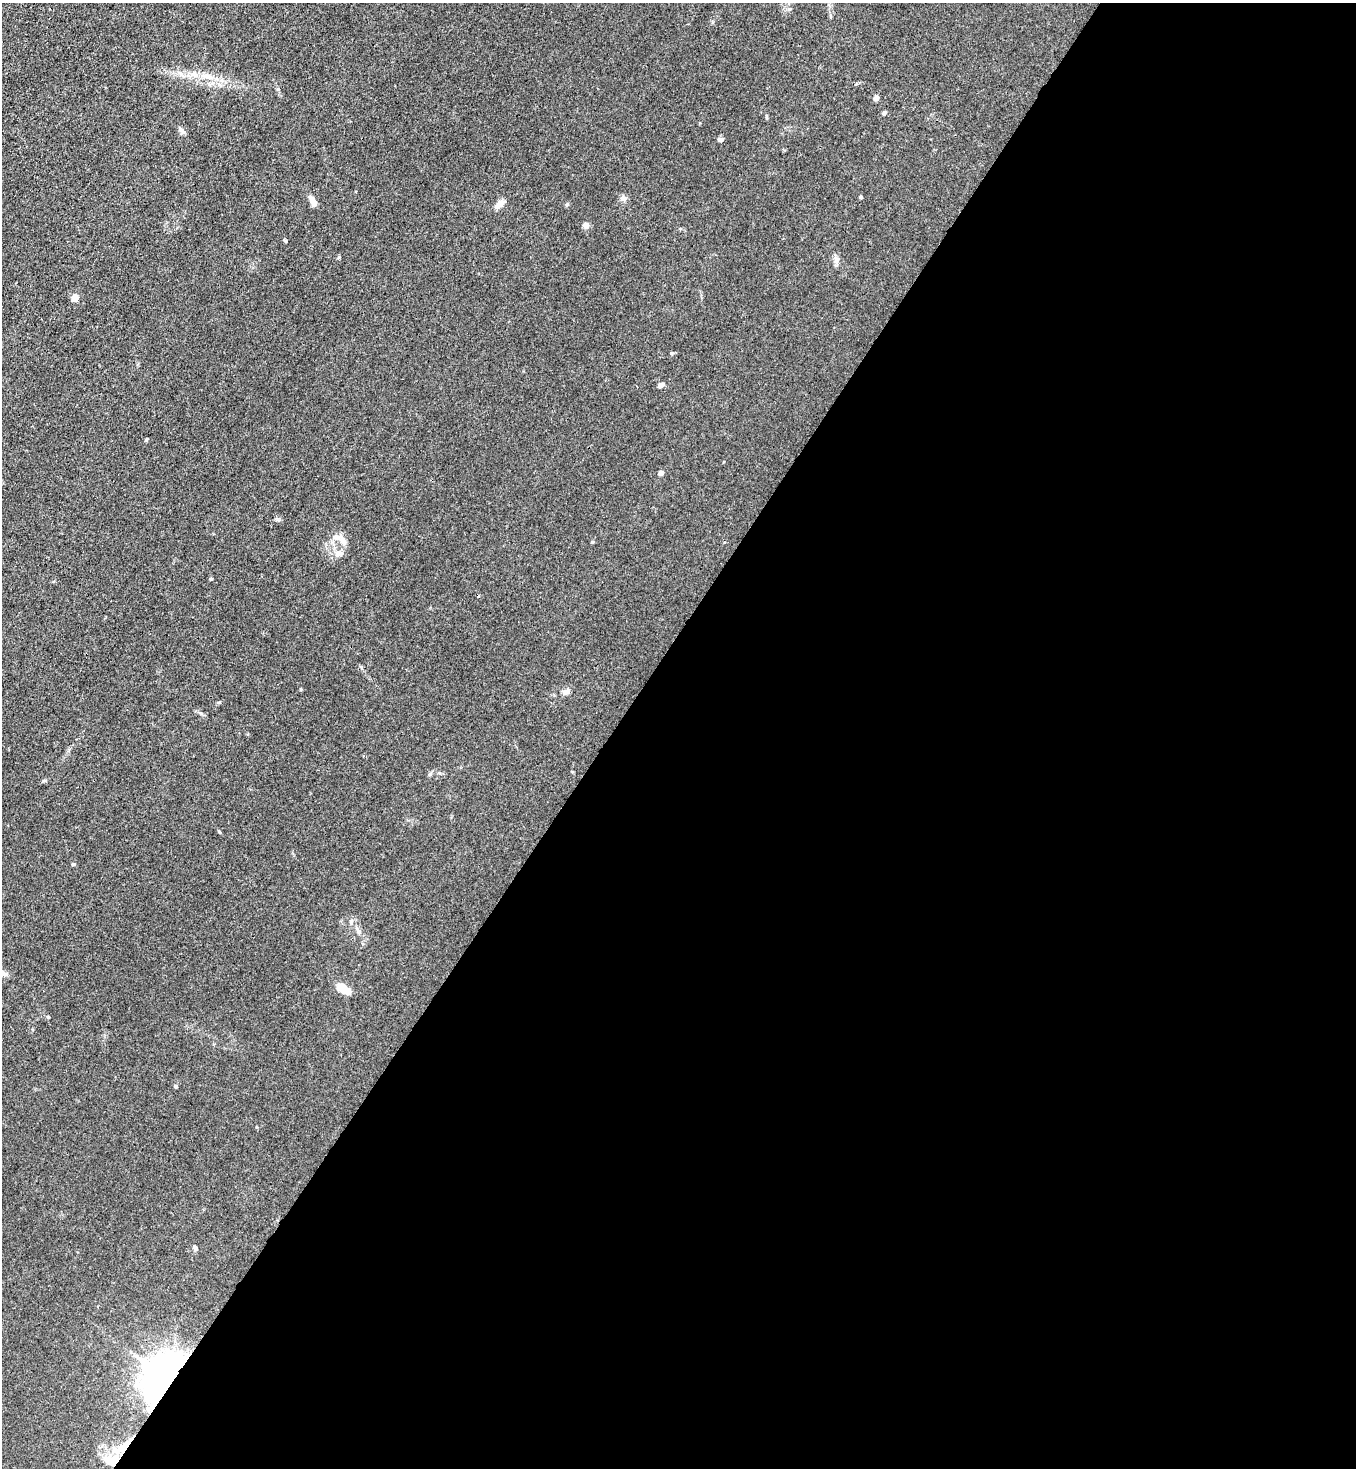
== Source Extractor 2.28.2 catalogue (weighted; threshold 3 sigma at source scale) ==
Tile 12 of 4 x 4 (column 4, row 3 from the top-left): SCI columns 4286-5639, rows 1526-2991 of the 6004 x 5982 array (HDU 1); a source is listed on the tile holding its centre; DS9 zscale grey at full resolution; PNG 1358 x 1470 px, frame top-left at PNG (2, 3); no overlay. Shown black and unused: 55% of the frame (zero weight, under 3 of 4 exposures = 7% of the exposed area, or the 3 px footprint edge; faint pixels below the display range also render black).
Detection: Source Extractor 2.28.2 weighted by HDU 2 'WHT'; one run over the whole footprint, this tile lists its part. Background 0.0206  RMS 0.0028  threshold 0.0127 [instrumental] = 3 sigma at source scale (4.5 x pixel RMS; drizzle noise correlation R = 1.50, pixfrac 1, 0.05/0.05 arcsec/px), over >= 5 px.
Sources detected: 33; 1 cosmic-ray / hot-pixel residue — not listed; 1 inside a brighter listed object's ellipse — not listed separately; the other 31 listed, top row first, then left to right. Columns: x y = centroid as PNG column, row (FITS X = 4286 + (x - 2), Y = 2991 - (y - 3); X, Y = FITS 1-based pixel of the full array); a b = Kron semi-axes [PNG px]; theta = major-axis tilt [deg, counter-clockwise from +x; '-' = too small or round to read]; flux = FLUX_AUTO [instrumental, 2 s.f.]
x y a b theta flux
876 98 4 4 - 1.9
884 113 6 4 40 0.45
181 130 9 6 -44 0.77
720 140 7 6 - 0.62
356 191 3 2 - 0.25
861 197 3 3 - 0.49
624 198 8 7 - 0.95
313 202 11 5 -61 2.3
500 204 14 7 39 1.9
567 204 6 5 - 0.38
586 225 8 7 - 0.9
285 240 5 3 - 0.28
75 298 5 4 - 5.2
661 385 8 5 28 0.94
147 439 6 3 70 0.26
661 473 4 4 - 1.8
343 540 12 8 -65 2.1
592 542 5 3 - 0.25
339 553 12 6 -1 1.3
211 579 4 4 - 0.28
566 691 12 7 29 1.1
219 702 5 3 - 0.32
430 774 6 5 - 0.43
73 864 4 4 - 0.33
358 931 13 3 -64 0.84
3 974 11 7 -12 1.2
344 989 13 7 -33 4.5
176 1086 5 4 - 0.39
195 1248 6 5 - 0.54
162 1374 57 38 57 75
123 1447 28 8 39 5.9
Overlapping masked pixels (flux is a lower limit): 2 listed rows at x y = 162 1374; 123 1447
Isophote crosses this tile's border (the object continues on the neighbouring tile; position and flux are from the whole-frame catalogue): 1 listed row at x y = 3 974
Unlisted compact peaks at least as high as the median listed source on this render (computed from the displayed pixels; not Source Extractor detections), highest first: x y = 339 257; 219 832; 671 353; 766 116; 278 89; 301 689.